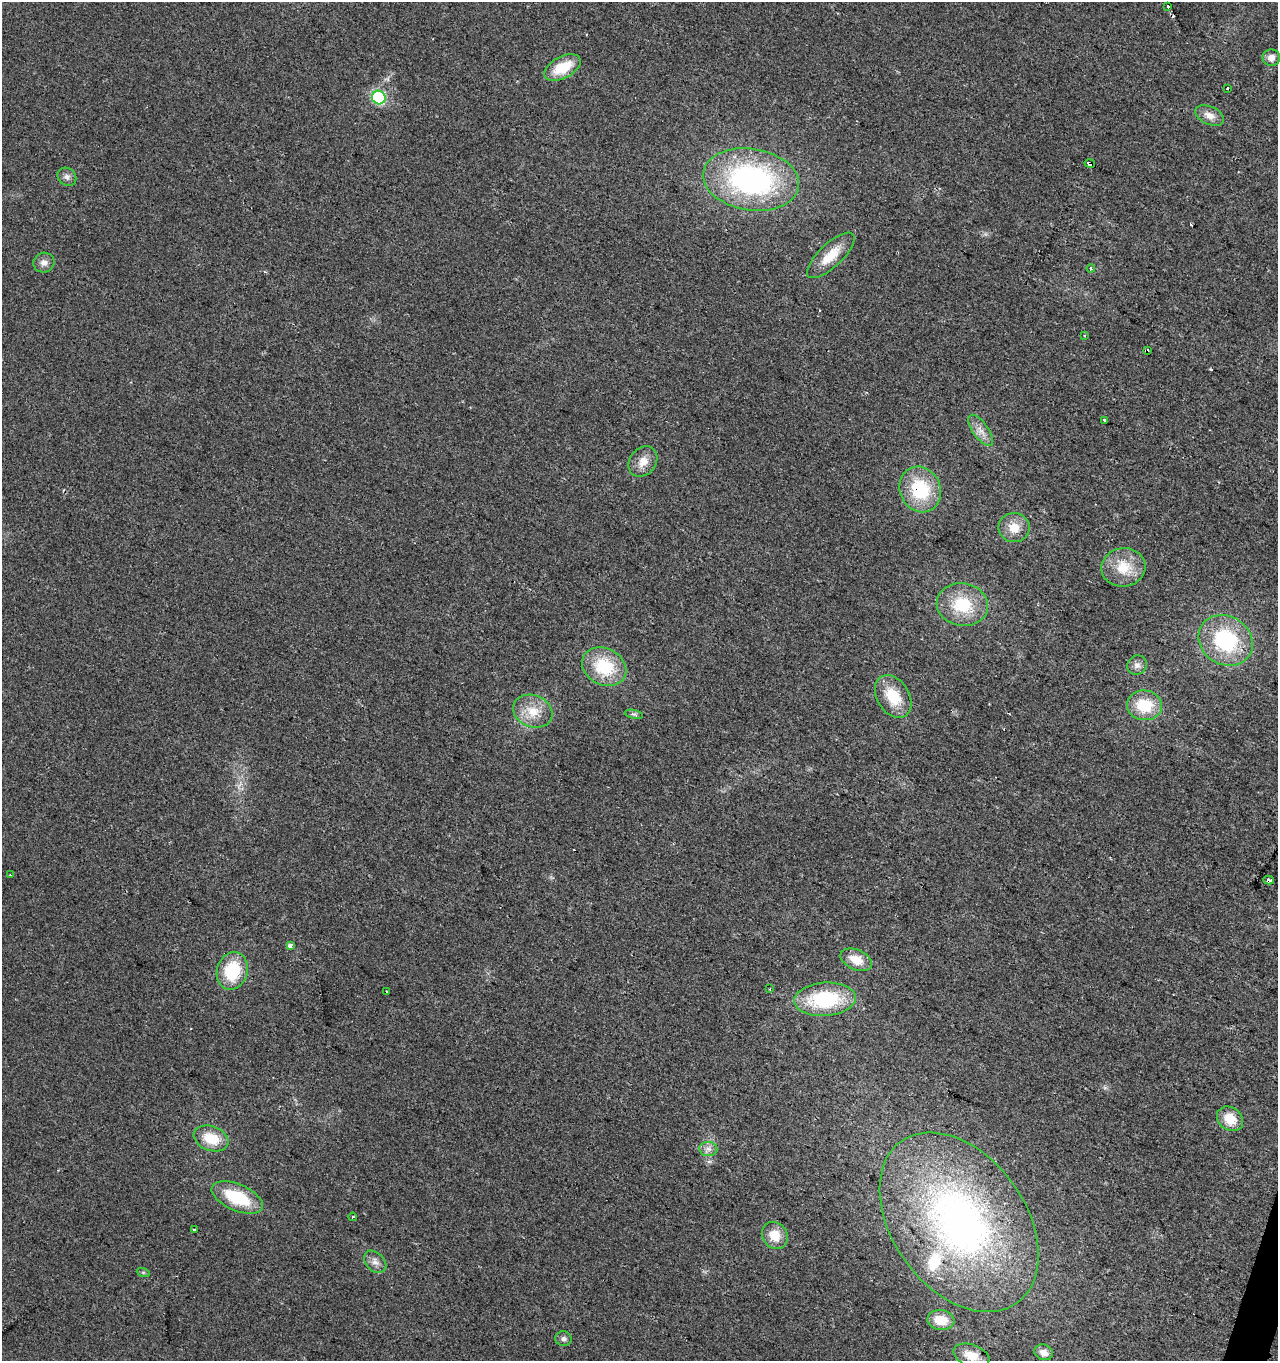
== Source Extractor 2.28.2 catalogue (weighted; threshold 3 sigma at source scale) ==
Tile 6 of 4 x 4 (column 2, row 2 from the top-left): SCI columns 1555-2830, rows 2721-4079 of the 5596 x 5447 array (HDU 1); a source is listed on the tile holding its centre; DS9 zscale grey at full resolution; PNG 1280 x 1363 px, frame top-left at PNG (2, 2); each listed source drawn as its Kron ellipse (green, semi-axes under 4 px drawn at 4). Shown black and unused: <1% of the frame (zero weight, under 2 of 3 exposures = <1% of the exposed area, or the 3 px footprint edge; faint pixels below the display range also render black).
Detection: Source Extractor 2.28.2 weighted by HDU 2 'WHT'; one run over the whole footprint, this tile lists its part. Background 0.0179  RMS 0.0078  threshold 0.0351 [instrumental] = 3 sigma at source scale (4.5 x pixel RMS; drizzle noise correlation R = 1.50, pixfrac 1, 0.0396/0.0396 arcsec/px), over >= 5 px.
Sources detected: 57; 6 cosmic-ray / hot-pixel residue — neither listed nor drawn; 1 inside a brighter listed object's ellipse — not listed separately; the other 50 listed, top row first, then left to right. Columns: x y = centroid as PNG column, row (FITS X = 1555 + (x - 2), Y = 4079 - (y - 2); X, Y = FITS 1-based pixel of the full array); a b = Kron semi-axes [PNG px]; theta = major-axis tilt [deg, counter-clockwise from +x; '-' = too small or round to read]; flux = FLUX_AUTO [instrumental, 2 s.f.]
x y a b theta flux
1168 6 3 3 - 8.9
1271 58 9 8 - 5.5
562 68 20 10 28 23
1227 88 3 3 - 2.2
379 98 7 6 - 82
1210 115 15 9 -24 6.8
1090 163 5 3 - 690
67 177 10 8 -42 3.5
751 179 48 31 -9 170
831 255 31 11 43 18
44 263 10 9 - 4.7
1091 268 4 3 - 1.1
1085 336 3 2 - 1
1147 351 3 3 - 3.6
1105 420 3 3 - 21
981 430 18 7 -55 6.7
643 462 16 13 52 9.7
920 489 23 20 -65 44
1014 528 15 14 - 12
1123 567 22 19 9 21
962 605 26 21 -10 34
1226 640 28 24 -33 66
1137 665 10 9 - 4.1
604 667 23 18 -28 40
893 697 23 16 -58 26
1144 705 17 15 -6 29
533 711 20 16 -22 17
634 714 9 3 -13 1.6
10 875 3 3 - 0.53
1269 880 5 3 - 12
290 946 4 3 - 4.1
856 960 17 10 -24 13
232 971 19 15 73 38
770 989 3 2 - 1
387 992 3 2 - 0.76
825 999 31 16 4 62
1230 1119 14 11 -37 15
211 1138 18 12 -21 22
708 1149 9 7 -1 3.7
237 1198 27 13 -23 37
353 1217 4 2 - 1.5
959 1222 99 66 -54 370
194 1229 3 3 - 4.1
775 1235 14 12 -58 14
375 1262 13 9 -46 5
143 1272 6 4 -19 1.2
941 1320 13 10 -8 16
564 1339 8 7 - 2.6
1044 1352 9 7 -21 5.6
971 1356 19 11 -20 13
Overlapping masked pixels (flux is a lower limit): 5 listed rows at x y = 1168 6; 1090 163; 1147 351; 920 489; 1269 880